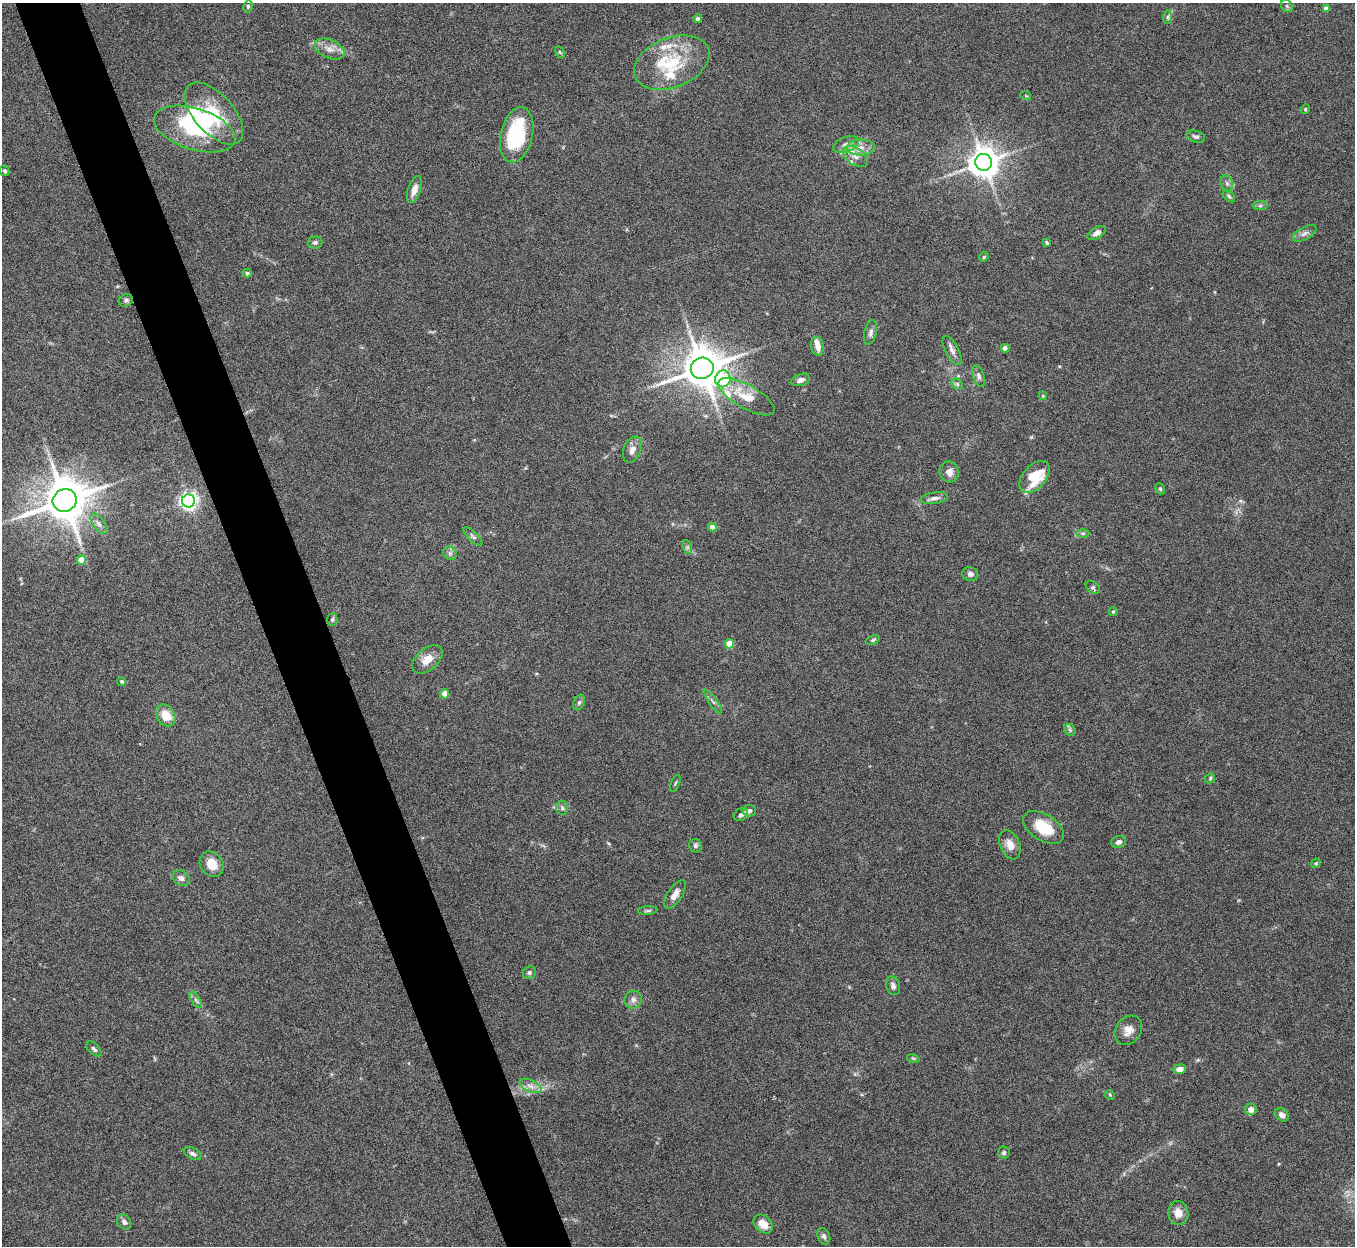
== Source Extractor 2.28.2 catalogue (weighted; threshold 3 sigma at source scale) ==
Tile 11 of 4 x 4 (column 3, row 3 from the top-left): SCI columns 2711-4063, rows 1397-2640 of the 5420 x 5405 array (HDU 1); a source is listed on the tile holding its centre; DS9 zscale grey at full resolution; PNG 1357 x 1248 px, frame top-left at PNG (2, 3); each listed source drawn as its Kron ellipse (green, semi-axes under 4 px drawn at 4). Shown black and unused: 5% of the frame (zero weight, under 5 of 10 exposures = <1% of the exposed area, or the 3 px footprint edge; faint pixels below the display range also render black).
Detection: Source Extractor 2.28.2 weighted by HDU 2 'WHT'; one run over the whole footprint, this tile lists its part. Background 0.157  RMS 0.0059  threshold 0.024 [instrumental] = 3 sigma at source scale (4.09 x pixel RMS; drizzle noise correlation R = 1.36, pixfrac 0.8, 0.05/0.05 arcsec/px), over >= 5 px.
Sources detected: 114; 4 inside a brighter object's white glare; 1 long thin detection or spike segment (spike, bleed or trail) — neither listed nor drawn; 9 inside a brighter listed object's ellipse — not listed separately; the other 100 listed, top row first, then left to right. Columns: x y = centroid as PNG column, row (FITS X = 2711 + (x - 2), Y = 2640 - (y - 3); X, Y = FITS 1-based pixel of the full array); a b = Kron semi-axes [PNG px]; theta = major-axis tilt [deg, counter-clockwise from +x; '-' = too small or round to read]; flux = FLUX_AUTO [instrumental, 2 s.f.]
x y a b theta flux
248 6 6 4 77 0.85
1287 6 6 5 - 1.1
1326 9 4 4 - 3.5
1167 17 7 4 89 1.1
698 19 4 4 - 1.3
329 49 16 9 -24 4.7
560 52 6 4 -60 0.67
672 63 39 25 22 29
1026 96 5 3 - 0.45
1305 109 5 4 - 0.67
214 114 38 19 -48 24
195 129 42 20 -17 32
517 135 28 16 77 40
1196 137 9 5 -17 1.5
846 144 14 7 21 3.3
861 147 14 8 0 5.1
855 156 14 8 -33 4.5
984 162 8 8 - 930
5 171 5 4 - 0.94
1227 183 8 6 -68 1.7
414 190 14 6 72 4.2
1229 196 7 4 -45 1
1260 206 7 4 0 1
1097 233 10 5 31 3.1
1305 233 13 6 28 2.4
315 242 7 6 - 1.3
1047 243 4 3 - 0.86
984 257 5 4 - 0.7
247 273 5 4 - 0.87
126 300 7 6 - 1.2
871 332 13 6 76 2.2
818 346 10 6 -80 3.7
1005 348 4 4 - 4.1
952 350 16 6 -63 2.8
702 368 11 10 - 1800
979 376 11 5 -71 1.7
723 379 8 7 - 41
801 380 10 6 16 2.6
957 384 6 5 - 1.1
1043 396 4 3 - 0.46
746 397 32 11 -30 13
632 449 13 8 67 3.9
949 472 10 9 - 3.4
1034 477 19 11 49 20
1160 489 6 4 -68 0.79
934 498 14 6 8 2.4
65 500 12 11 - 2100
188 501 6 6 - 210
99 524 11 6 -56 2.2
712 527 4 4 - 3.2
1083 533 6 4 0 0.97
473 537 12 4 -43 1.4
687 547 7 4 -72 1.1
450 553 7 6 - 1.4
81 560 5 4 - 7
970 574 8 7 - 2.1
1093 587 8 5 -39 1.1
1113 612 4 4 - 0.55
332 619 6 5 - 1
873 640 7 4 23 0.87
730 644 4 4 - 11
427 659 18 10 41 6.6
122 681 4 4 - 0.69
445 694 4 4 - 7.9
713 701 14 3 -54 1.6
579 702 8 5 64 1.4
166 715 11 9 -55 9.4
1070 730 6 5 - 1.1
1210 778 5 4 - 0.73
675 783 9 3 69 0.65
562 808 7 6 - 1.3
749 810 7 6 - 1.7
741 815 8 6 31 1.6
1044 827 23 13 -32 15
1119 842 7 6 - 1.7
1010 845 15 9 -67 5.1
695 846 7 6 - 1.4
1316 863 5 4 - 0.62
212 864 13 11 -53 7.1
181 878 9 7 -33 2.3
675 894 16 7 56 4
648 910 10 4 5 1.1
529 973 7 6 - 1.2
893 986 9 7 -71 2.2
196 1000 9 4 -60 1.4
633 1000 9 8 - 2.4
1128 1030 16 12 52 5.1
94 1049 9 5 -44 1.3
913 1058 6 4 -18 0.73
1180 1069 6 5 - 3
530 1086 12 6 -24 3
1110 1095 5 4 - 0.65
1251 1109 6 5 - 3.4
1282 1115 7 6 - 2.7
193 1153 9 5 -28 1.7
1004 1153 6 6 - 1.1
1178 1213 12 10 -80 4.9
124 1222 8 6 -56 1.8
763 1224 11 8 -46 6.6
824 1236 9 6 -65 1.6